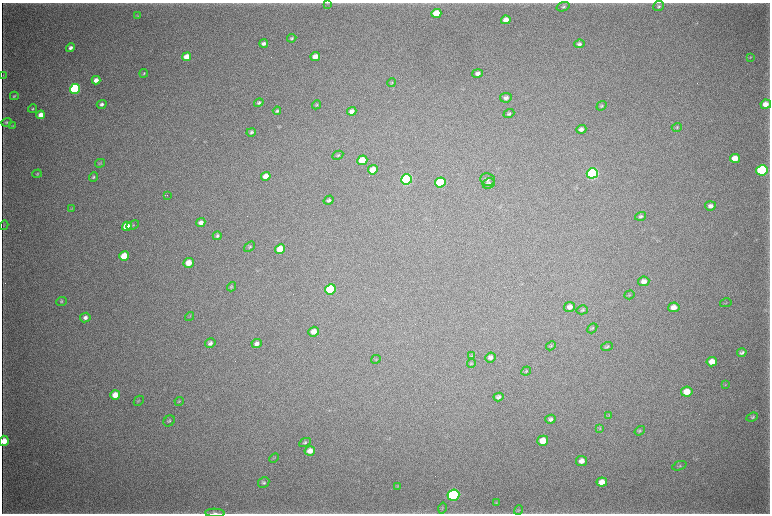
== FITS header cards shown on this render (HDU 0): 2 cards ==
NAXIS1  =                 1536 / length of data axis 1
NAXIS2  =                 1023 / length of data axis 2

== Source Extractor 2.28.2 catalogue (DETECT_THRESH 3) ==
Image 1536 x 1023 px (HDU 0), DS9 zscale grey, zoomed out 1/2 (1 PNG px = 2 x 2 image px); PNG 772 x 516 px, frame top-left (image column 1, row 1022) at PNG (2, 3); each listed source drawn as its Kron ellipse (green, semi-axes under 4 px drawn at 4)
Background 3710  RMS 34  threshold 102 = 3 sigma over >= 5 px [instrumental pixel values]
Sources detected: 121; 6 cannot appear on this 1/2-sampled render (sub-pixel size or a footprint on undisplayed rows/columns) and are neither listed nor drawn; the other 115 listed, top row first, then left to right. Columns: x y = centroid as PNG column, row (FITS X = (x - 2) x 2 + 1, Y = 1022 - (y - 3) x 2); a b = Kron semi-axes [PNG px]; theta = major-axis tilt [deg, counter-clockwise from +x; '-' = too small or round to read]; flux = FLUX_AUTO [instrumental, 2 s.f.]
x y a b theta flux
327 3 4 2 - 5.0e+03
658 6 5 5 - 1.4e+04
563 7 7 4 16 1.4e+04
436 13 5 4 - 1.8e+05
137 16 4 3 - 4.7e+03
506 20 5 4 - 6.7e+04
292 38 5 3 - 9.4e+03
264 43 4 3 - 2.0e+04
579 44 5 4 - 1.7e+04
71 48 5 4 - 2.4e+04
315 56 5 4 - 6.1e+04
187 57 4 4 - 8.4e+04
750 57 4 3 - 5.4e+03
144 73 4 3 - 6.4e+03
478 73 5 4 - 2.9e+04
3 75 3 2 - 2.7e+03
96 80 4 3 - 4.4e+04
392 83 4 3 - 6.5e+03
75 89 5 4 - 1.2e+06
14 96 4 3 - 8.9e+03
506 98 6 4 9 2.3e+04
259 103 5 4 - 1.3e+04
102 104 5 4 - 1.8e+04
766 104 5 4 - 5.6e+04
316 105 5 3 - 8.3e+03
601 106 5 3 - 8.6e+03
32 109 4 3 - 8.4e+03
277 111 4 3 - 1.2e+04
352 111 5 4 - 3.8e+04
509 114 5 4 - 1.3e+04
41 115 4 4 - 5.8e+04
6 122 5 4 - 1.1e+04
13 125 3 3 - 4.1e+03
677 127 5 4 - 8.9e+03
581 129 5 4 - 2.6e+04
251 132 5 3 - 1.4e+04
338 155 6 3 28 9.7e+03
735 158 5 4 - 1.0e+05
362 160 5 4 - 1.7e+05
100 163 5 3 - 7.1e+03
373 170 5 4 - 1.1e+05
762 170 5 5 - 1.1e+06
592 173 6 5 - 2.0e+06
37 174 5 3 - 9.1e+03
266 176 5 4 - 6.4e+04
93 177 5 3 - 8.7e+03
407 179 5 5 - 1.6e+06
487 179 7 6 - 2.1e+04
440 182 5 5 - 7.2e+05
488 183 6 5 - 1.8e+04
167 195 2 1 - 3.6e+03
329 200 5 4 - 1.7e+04
710 206 5 4 - 3.1e+04
72 209 4 3 - 5.6e+03
641 216 5 4 - 1.5e+04
201 222 4 4 - 3.7e+04
4 225 5 3 - 5.1e+03
133 225 7 3 24 7.5e+03
127 226 5 4 - 1.4e+05
217 236 4 3 - 1.2e+04
250 247 6 4 37 1.1e+04
280 249 5 4 - 1.3e+05
124 256 5 4 - 1.8e+05
189 263 5 4 - 8.8e+04
644 281 5 5 - 4.1e+04
231 287 5 3 - 7.0e+03
330 289 5 5 - 5.1e+05
629 295 5 3 - 6.0e+03
61 301 5 4 - 9.9e+03
726 303 6 3 14 5.1e+03
570 307 5 5 - 4.2e+04
674 307 5 5 - 5.5e+04
582 310 5 4 - 9.9e+03
190 316 5 3 - 5.4e+03
85 318 5 4 - 2.4e+04
592 328 6 3 48 8.7e+03
314 332 5 5 - 5.9e+04
210 343 5 4 - 2.3e+04
257 343 5 4 - 3.0e+04
551 346 5 3 - 7.2e+03
607 347 6 3 17 1.0e+04
742 352 5 3 - 1.6e+04
472 356 3 3 - 5.2e+03
490 357 5 5 - 2.5e+04
376 359 5 3 - 6.0e+03
712 362 5 4 - 8.1e+04
471 363 5 3 - 6.3e+03
526 371 5 3 - 7.1e+03
725 384 4 3 - 3.6e+03
687 392 5 5 - 1.0e+05
115 395 5 4 - 7.3e+04
498 397 5 4 - 2.1e+04
139 401 5 2 - 5.3e+03
179 401 5 3 - 6.5e+03
609 415 4 3 - 5.3e+03
752 417 6 3 21 1.1e+04
550 419 5 4 - 1.9e+04
169 421 6 5 - 1.2e+04
600 428 4 3 - 5.6e+03
640 431 5 4 - 1.0e+04
4 441 5 4 - 7.7e+04
543 441 5 5 - 1.0e+05
305 442 6 3 27 1.1e+04
310 451 5 4 - 4.7e+04
274 458 6 3 44 7.9e+03
581 461 5 5 - 4.2e+04
679 466 7 4 20 1.0e+04
602 482 5 4 - 5.4e+04
264 483 6 5 - 1.4e+04
397 486 4 2 - 4.2e+03
453 495 6 5 - 1.6e+06
496 503 4 3 - 5.6e+03
442 508 6 3 76 8.0e+03
519 510 5 4 - 1.1e+04
215 513 10 3 -2 1.9e+04
At the frame edge (FLAGS 8, measured only in part): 3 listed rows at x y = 327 3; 4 441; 215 513
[6 sub-pixel or undisplayed-footprint detections neither listed nor drawn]